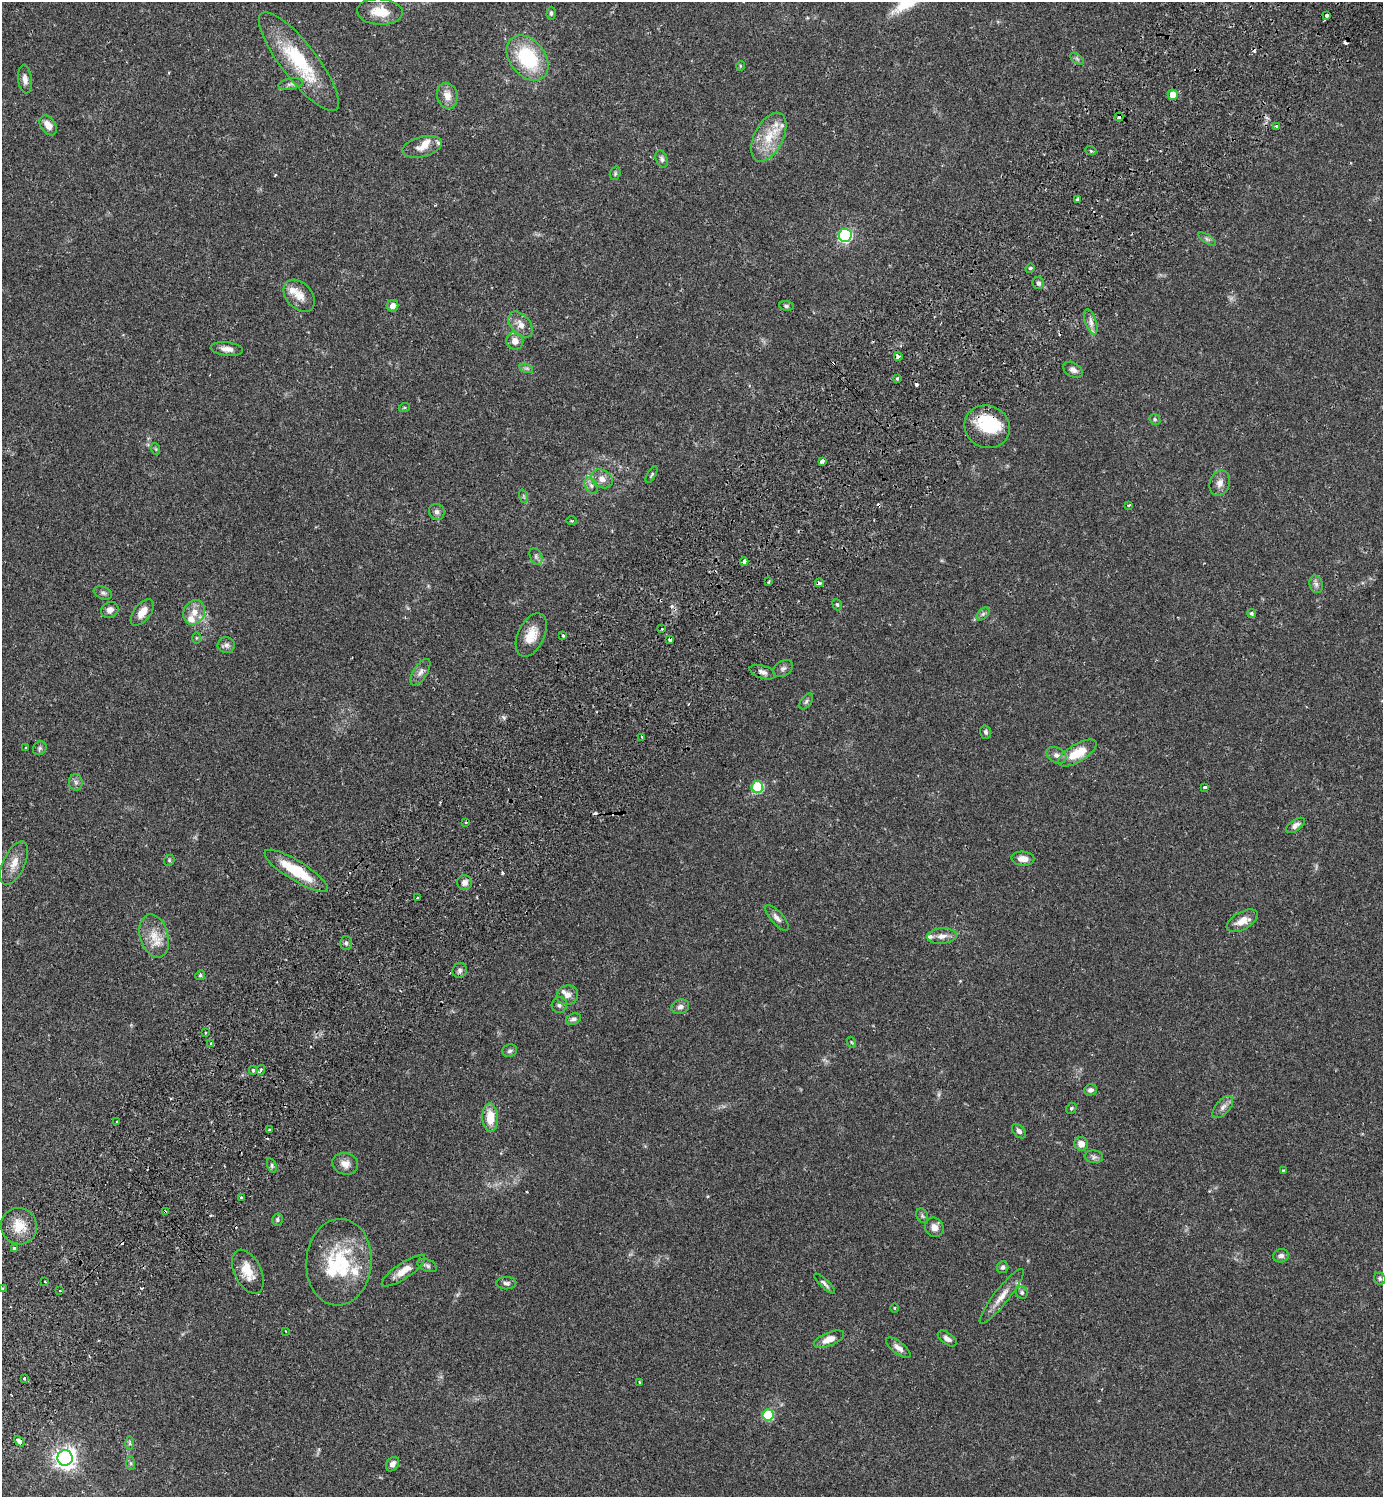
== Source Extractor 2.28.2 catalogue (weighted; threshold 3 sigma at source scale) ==
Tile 10 of 4 x 4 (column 2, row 3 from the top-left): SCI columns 1724-3104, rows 1540-3034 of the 6069 x 6072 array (HDU 1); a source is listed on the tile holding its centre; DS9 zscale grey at full resolution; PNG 1385 x 1499 px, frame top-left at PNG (2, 2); each listed source drawn as its Kron ellipse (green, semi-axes under 4 px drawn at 4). Shown black and unused: <1% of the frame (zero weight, under 2 of 3 exposures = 3% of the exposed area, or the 3 px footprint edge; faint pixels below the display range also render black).
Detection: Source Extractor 2.28.2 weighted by HDU 2 'WHT'; one run over the whole footprint, this tile lists its part. Background 0.0696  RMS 0.0052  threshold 0.0235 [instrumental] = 3 sigma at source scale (4.5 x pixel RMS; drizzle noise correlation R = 1.50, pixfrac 1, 0.05/0.05 arcsec/px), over >= 5 px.
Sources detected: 179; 1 too faint to see at this stretch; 14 cosmic-ray / hot-pixel residue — neither listed nor drawn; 14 inside a brighter listed object's ellipse — not listed separately; the other 150 listed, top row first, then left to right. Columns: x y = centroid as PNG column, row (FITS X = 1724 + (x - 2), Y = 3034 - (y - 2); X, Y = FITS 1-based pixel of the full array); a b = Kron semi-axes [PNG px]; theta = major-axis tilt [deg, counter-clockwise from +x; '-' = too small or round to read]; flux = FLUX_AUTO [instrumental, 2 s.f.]
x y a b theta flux
380 12 23 13 -4 10
551 13 6 4 89 1
1327 15 3 3 - 4
528 58 25 17 -52 35
1077 59 8 4 -37 0.97
299 61 61 17 -52 36
740 66 5 3 - 0.45
25 79 14 7 -83 2.8
290 84 12 5 10 1.7
1173 95 5 5 - 6.9
447 96 13 10 -75 4.8
1119 117 4 4 - 1.8
48 125 11 7 -56 4.2
1276 126 3 3 - 0.46
769 137 26 14 63 14
422 147 20 10 15 5
1091 151 5 3 - 0.6
662 159 9 5 -69 1.5
615 173 7 5 72 0.9
1078 199 3 3 - 1.7
845 235 6 6 - 76
1207 239 10 4 -33 1.3
1030 268 5 4 - 0.6
1038 283 6 5 - 1.4
299 296 18 13 -48 6.4
393 306 6 5 - 3
786 306 7 5 -6 1.1
1091 322 13 5 -72 2.4
521 325 15 9 -51 4.3
515 341 9 8 - 3.7
227 349 16 6 -7 3.3
898 356 4 3 - 3.6
526 368 7 4 -17 1.1
1073 370 11 7 -31 2.3
897 378 3 3 - 1
404 408 5 3 - 0.44
1155 419 6 5 - 0.84
987 427 23 21 -26 23
156 449 6 3 -71 0.59
822 461 4 3 - 3.5
652 475 9 4 60 0.84
602 479 11 8 -31 3.7
1220 483 13 10 70 3.3
591 486 8 5 -62 1.7
523 496 7 4 -71 0.84
1129 505 3 2 - 0.72
437 512 8 7 - 2.1
572 521 5 3 - 0.55
536 556 9 5 -64 1.3
744 562 4 3 - 2.9
769 582 4 2 - 0.57
819 583 4 4 - 2.8
1316 584 9 6 -75 1.8
103 593 10 6 -23 1.4
837 605 6 4 -68 0.72
110 610 9 7 30 2.8
142 612 15 8 52 5.4
194 612 12 10 65 5.3
1251 613 5 4 - 0.9
983 614 8 4 45 1.1
662 629 2 2 - 0.62
531 635 23 13 65 9
563 635 3 3 - 1.4
196 638 6 4 90 0.57
670 639 3 3 - 5.6
226 645 8 8 - 2
783 669 11 7 34 1.8
420 672 15 7 58 2.7
763 672 13 6 -18 2.4
806 701 9 5 53 1.2
986 732 7 5 -74 1.2
642 737 3 2 - 0.66
26 748 3 3 - 0.52
40 748 7 6 - 1.1
1077 753 22 9 30 12
1056 755 11 7 -27 2.4
76 782 8 7 - 1.7
757 787 6 5 - 38
1205 787 3 3 - 1.4
465 822 3 2 - 0.52
1295 825 11 5 34 2.1
1023 859 11 7 -6 4.1
169 860 6 5 - 0.7
14 863 23 11 65 5.9
296 871 37 10 -32 21
464 883 7 7 - 2.9
417 898 3 3 - 0.74
777 918 16 6 -48 2.5
1242 921 17 8 29 5.5
154 936 22 14 -74 9.2
942 936 15 8 4 3.7
346 943 7 6 - 1.1
460 970 8 7 - 1.6
200 975 5 4 - 0.68
567 995 11 9 24 3.1
559 1005 8 7 - 1.5
680 1007 9 7 20 2
573 1019 8 5 22 1.5
205 1033 2 2 - 0.49
851 1042 6 3 -70 0.49
211 1044 3 3 - 1.1
510 1051 7 6 - 1.2
253 1070 4 4 - 0.88
260 1070 5 3 - 2.5
1090 1090 7 5 17 1.5
1223 1107 13 7 49 2.5
1071 1108 6 5 - 0.75
490 1118 14 8 -87 9.8
117 1122 3 3 - 1.1
269 1130 3 3 - 0.76
1019 1131 8 5 -48 1.5
1081 1144 7 6 - 4.3
1094 1157 9 6 -5 1.6
345 1164 13 11 -17 4
272 1165 7 4 -72 1
1283 1170 3 3 - 0.62
241 1197 3 3 - 0.78
165 1212 4 3 - 1.3
922 1216 7 5 -69 1.1
277 1220 6 5 - 0.87
19 1226 19 17 -48 10
934 1227 10 9 - 3.3
14 1248 3 3 - 1.5
1281 1256 8 6 12 1.9
339 1262 43 32 86 38
427 1266 10 5 -22 1.4
1003 1267 6 5 - 1.2
403 1271 25 8 34 6.5
248 1272 24 13 -63 8.2
1380 1279 6 5 - 1.1
45 1282 3 2 - 0.39
506 1283 10 6 1 1.5
824 1284 14 4 -44 1.6
2 1288 4 3 - 0.73
60 1290 3 3 - 0.56
1022 1293 6 5 - 1
1002 1296 34 7 52 6.2
895 1308 4 3 - 0.38
286 1331 4 3 - 0.54
829 1339 16 6 21 5.1
947 1339 11 5 -35 2.1
898 1348 15 6 -38 2.8
24 1378 3 2 - 0.6
640 1382 3 2 - 0.68
768 1415 5 5 - 29
19 1441 6 4 -47 4.1
129 1443 6 4 90 0.84
65 1458 7 7 - 330
131 1463 7 4 -89 0.85
392 1464 8 5 54 2.5
Overlapping masked pixels (flux is a lower limit): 5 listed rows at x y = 1119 117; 987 427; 819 583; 165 1212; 19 1441
Isophote crosses this tile's border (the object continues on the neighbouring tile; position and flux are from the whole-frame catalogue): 1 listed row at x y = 2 1288